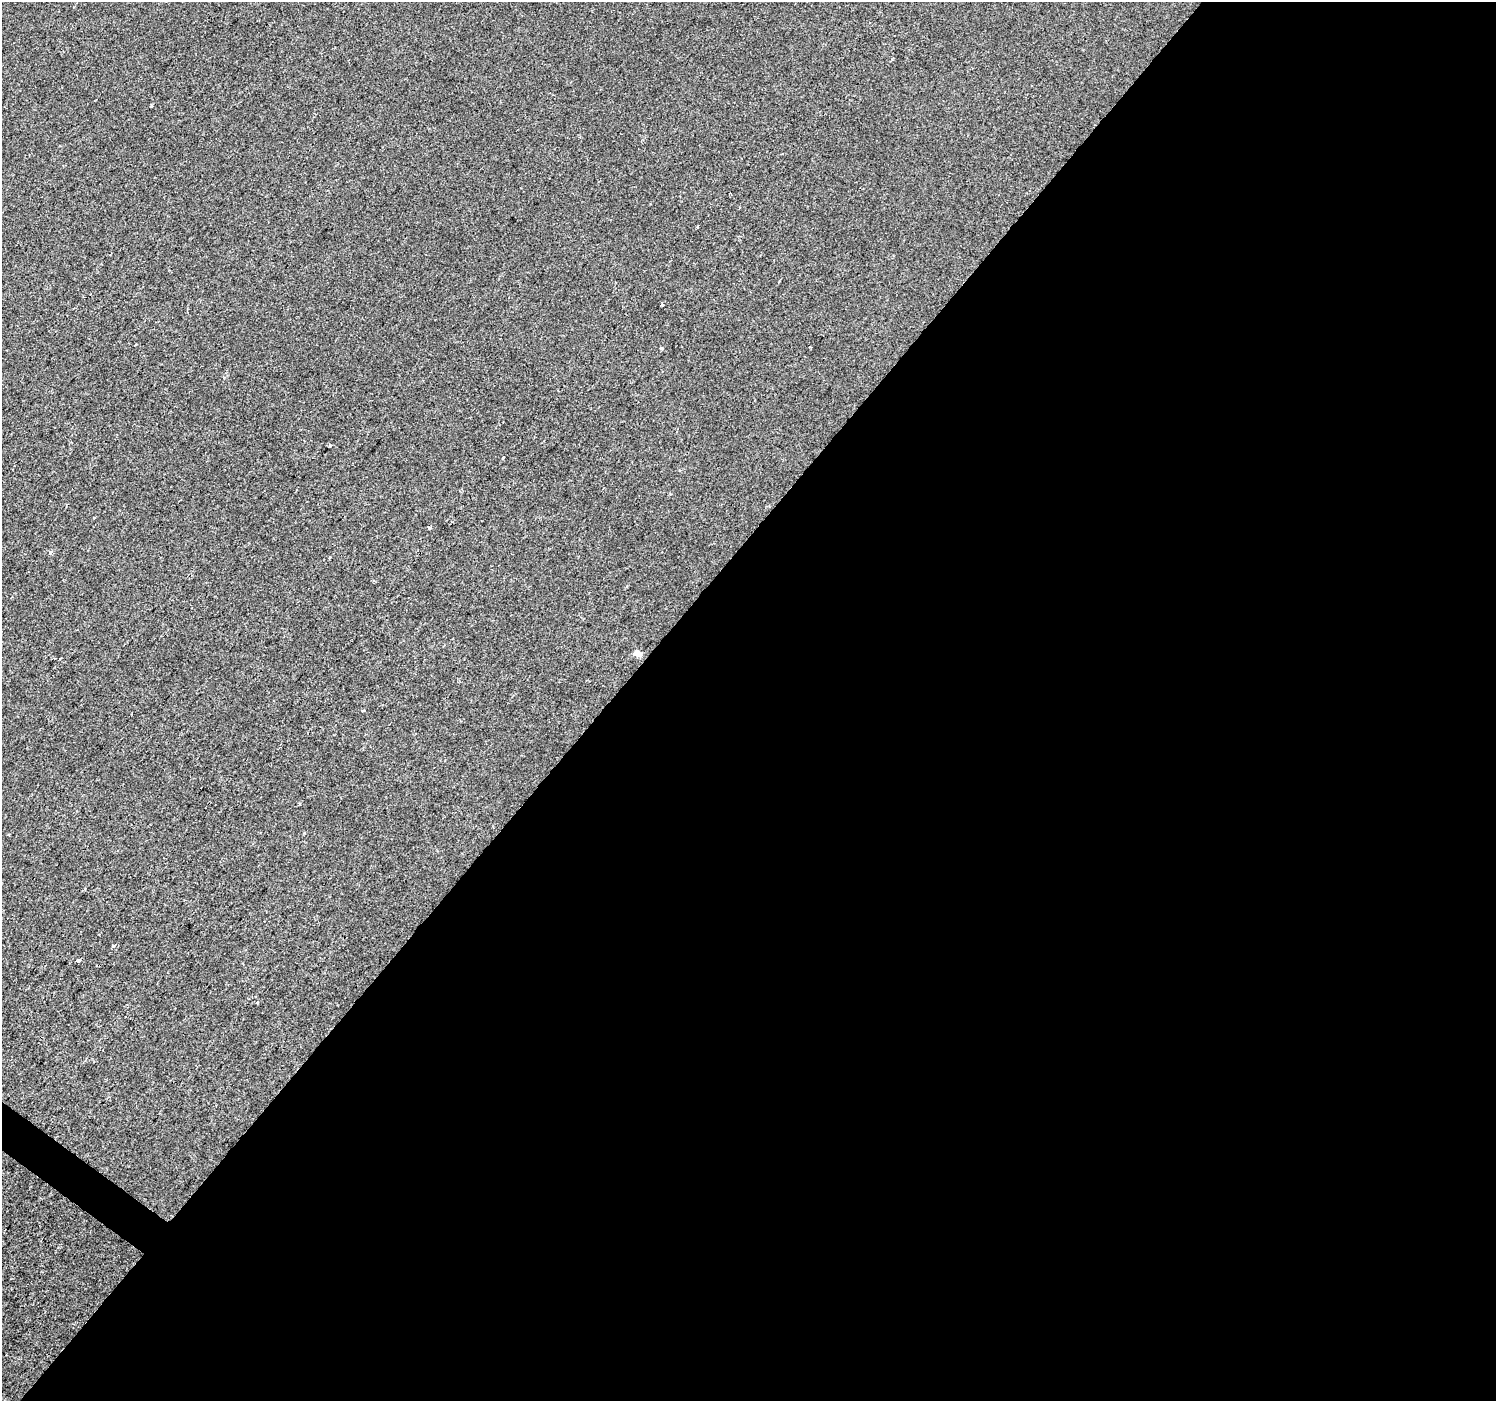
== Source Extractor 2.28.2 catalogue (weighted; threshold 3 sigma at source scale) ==
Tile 12 of 4 x 4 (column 4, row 3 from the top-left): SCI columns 4489-5982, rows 1643-3041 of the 5982 x 6017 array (HDU 1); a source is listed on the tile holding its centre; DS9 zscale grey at full resolution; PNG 1498 x 1403 px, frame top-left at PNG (2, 2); no overlay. Shown black and unused: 60% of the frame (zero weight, under 2 of 3 exposures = <1% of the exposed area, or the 3 px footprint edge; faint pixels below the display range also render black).
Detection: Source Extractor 2.28.2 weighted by HDU 2 'WHT'; one run over the whole footprint, this tile lists its part. Background -7.52e-04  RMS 0.0042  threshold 0.0187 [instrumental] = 3 sigma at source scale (4.5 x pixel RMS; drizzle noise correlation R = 1.50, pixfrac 1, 0.0396/0.0396 arcsec/px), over >= 5 px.
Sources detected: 13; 2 cosmic-ray / hot-pixel residue — not listed; the other 11 listed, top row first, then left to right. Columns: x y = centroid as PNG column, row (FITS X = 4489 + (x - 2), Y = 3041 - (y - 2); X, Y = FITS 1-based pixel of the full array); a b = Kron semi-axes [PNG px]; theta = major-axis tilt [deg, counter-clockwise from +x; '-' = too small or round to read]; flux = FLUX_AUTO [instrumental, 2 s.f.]
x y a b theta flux
151 106 3 3 - 2.1
661 348 4 3 - 1.6
503 458 4 3 - 0.98
94 517 3 2 - 0.32
430 528 4 3 - 0.8
330 557 3 2 - 1
637 653 11 7 -32 1.6
364 711 4 3 - 0.42
113 946 5 4 - 0.56
78 960 3 3 - 4.7
257 1002 3 3 - 2.4
Unlisted compact peaks at least as high as the median listed source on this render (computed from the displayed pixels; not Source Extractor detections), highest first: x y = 50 552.